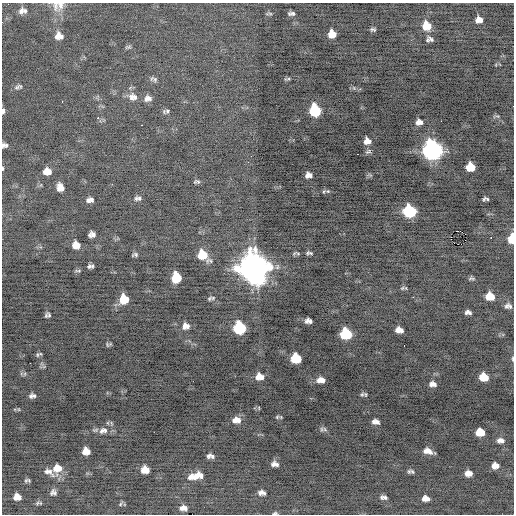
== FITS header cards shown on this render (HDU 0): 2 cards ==
NAXIS1  =                  512 / Axis length
NAXIS2  =                  512 / Axis length

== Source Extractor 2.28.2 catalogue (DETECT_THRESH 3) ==
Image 512 x 512 px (HDU 0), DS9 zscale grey, 1 PNG px = 1 image px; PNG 516 x 516 px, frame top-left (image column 1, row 512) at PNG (2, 3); no overlay
Background -0.372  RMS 0.75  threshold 2.25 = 3 sigma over >= 5 px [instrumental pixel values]
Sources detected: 131; all 131 listed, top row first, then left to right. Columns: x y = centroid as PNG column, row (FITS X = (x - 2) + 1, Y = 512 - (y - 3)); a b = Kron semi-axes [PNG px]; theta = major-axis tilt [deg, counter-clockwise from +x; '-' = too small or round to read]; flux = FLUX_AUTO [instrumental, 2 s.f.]
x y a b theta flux
60 5 15 11 69 400
55 6 16 8 -85 350
21 11 9 6 71 200
25 11 8 5 -76 120
291 13 7 4 2 130
269 14 9 3 3 73
478 20 7 4 81 210
480 20 7 4 -73 160
426 26 9 9 - 730
373 29 5 3 - 90
332 34 7 7 - 550
58 36 10 6 77 310
61 36 7 6 - 190
431 39 9 4 -40 120
428 40 6 4 -62 73
128 47 8 4 15 85
155 79 7 7 - 120
287 79 10 3 14 80
18 87 10 5 16 130
354 88 6 4 -71 59
131 97 13 8 83 290
135 97 8 6 83 160
148 98 9 8 - 250
62 101 3 2 - 77
513 106 2 2 - 69
3 111 6 3 87 180
167 111 7 5 4 110
315 111 9 8 - 3100
496 116 11 3 4 74
98 118 3 2 - 140
441 121 3 2 - 40
419 122 8 6 1 240
142 125 2 2 - 270
367 141 7 7 - 330
5 145 6 5 - 150
368 151 9 5 29 120
432 151 10 9 - 22000
357 154 2 2 - 58
470 167 8 7 - 1000
2 168 5 2 - 66
47 171 7 6 - 460
308 175 7 6 - 250
197 182 7 4 3 90
60 187 8 6 -69 350
324 191 6 5 - 83
138 198 8 5 6 150
92 199 6 4 -56 120
484 199 6 4 59 81
487 199 4 4 - 56
88 200 7 5 -36 120
409 211 9 8 - 4400
458 231 3 2 - 9900
92 234 7 5 6 220
451 238 4 2 - 1500
491 238 2 2 - 1000
511 239 7 5 82 1100
461 244 2 2 - 37
78 245 7 4 -84 270
75 246 8 4 89 310
307 253 7 6 - 110
298 254 8 4 -10 87
135 255 5 3 - 99
203 255 11 8 -39 1400
89 266 6 5 - 110
92 266 6 3 56 68
254 267 13 12 - 72000
78 271 10 3 3 76
176 278 8 7 - 1600
471 278 8 5 -5 93
402 288 8 5 25 81
490 296 8 6 -11 880
213 298 8 5 12 120
124 299 8 8 - 1200
507 306 9 6 73 150
510 306 8 5 -78 120
468 312 6 4 -7 180
47 315 6 5 - 130
308 321 7 5 -5 230
185 326 10 9 - 320
240 328 9 8 - 4400
399 330 7 6 - 380
346 334 8 8 - 2700
107 344 7 5 -58 80
404 345 3 2 - 120
37 355 7 5 70 87
296 358 8 7 - 1800
513 359 7 3 -85 71
30 363 2 2 - 110
24 374 6 3 70 64
258 377 8 6 76 340
261 377 5 4 - 190
484 377 8 6 -13 890
321 380 9 6 -3 360
433 384 8 6 -10 240
362 394 8 5 20 110
32 396 6 4 8 160
259 408 5 3 - 37
277 417 5 5 - 76
236 420 10 7 -3 400
374 421 6 5 - 130
377 422 7 5 -54 160
108 423 6 4 -71 68
324 429 9 5 -38 120
103 430 14 9 13 370
480 432 7 6 - 870
500 440 8 5 -1 220
86 451 7 6 - 460
428 451 10 6 -18 370
209 455 6 4 50 130
212 456 5 5 - 94
275 464 7 5 -12 210
494 466 6 3 70 190
497 466 7 4 55 210
57 468 11 10 - 570
145 470 7 6 - 560
412 471 9 5 -36 110
49 472 19 8 -29 340
467 473 7 4 -83 200
470 473 6 5 - 230
196 476 14 6 12 650
26 480 6 6 - 65
29 480 6 3 -56 65
53 492 6 5 - 150
262 493 8 5 -9 220
17 497 7 6 - 350
384 497 7 4 -4 150
426 498 7 5 -8 310
39 503 8 4 -4 81
120 504 6 4 86 64
183 508 7 5 0 240
275 513 6 4 3 79
At the frame edge (FLAGS 8, measured only in part): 8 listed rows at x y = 60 5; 513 106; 3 111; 5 145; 2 168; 511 239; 513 359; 275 513